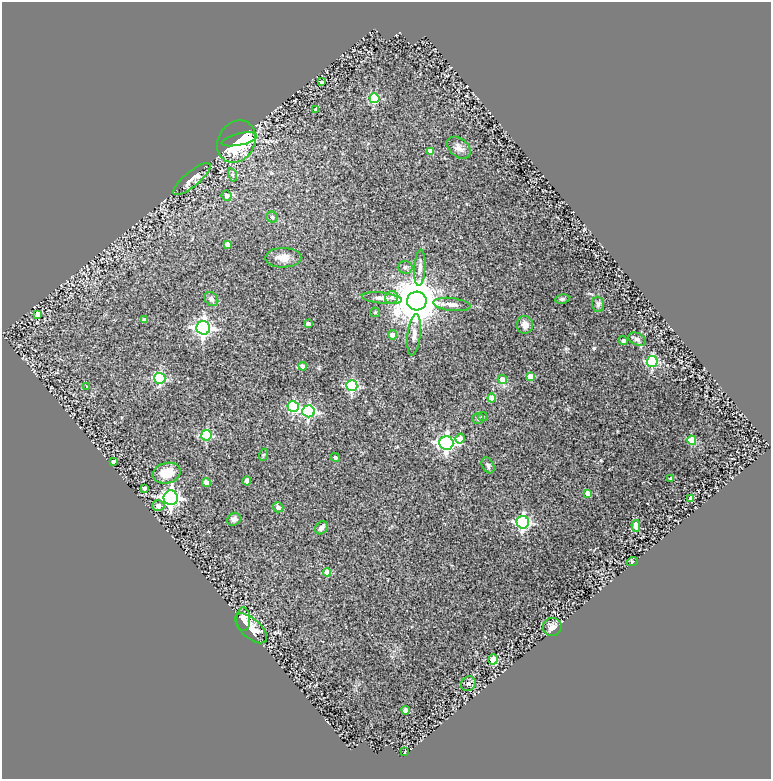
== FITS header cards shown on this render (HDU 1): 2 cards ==
NAXIS1  =                  769
NAXIS2  =                  777

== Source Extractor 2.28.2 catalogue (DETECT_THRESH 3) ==
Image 769 x 777 px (HDU 1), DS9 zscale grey, 1 PNG px = 1 image px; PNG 773 x 781 px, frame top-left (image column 1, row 777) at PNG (2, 2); each listed source drawn as its Kron ellipse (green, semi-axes under 4 px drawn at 4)
Background 0.287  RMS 0.031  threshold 0.0934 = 3 sigma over >= 5 px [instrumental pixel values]
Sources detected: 75; all 75 listed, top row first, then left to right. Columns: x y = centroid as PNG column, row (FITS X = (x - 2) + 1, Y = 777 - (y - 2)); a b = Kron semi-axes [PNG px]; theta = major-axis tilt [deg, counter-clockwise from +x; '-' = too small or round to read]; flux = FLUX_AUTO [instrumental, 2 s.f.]
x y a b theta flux
322 82 4 3 - 6.1
374 98 5 5 - 140
316 110 4 3 - 7.4
239 139 18 6 12 130
236 142 22 18 58 170
459 148 13 9 -39 12
431 151 4 4 - 21
233 175 7 4 -72 3.7
192 179 23 7 40 21
227 196 5 5 - 15
272 217 5 5 - 3.7
227 244 4 4 - 20
283 258 18 10 0 20
405 267 7 6 - 6.4
420 268 18 5 87 11
392 297 7 6 - 6.9
382 298 20 5 -6 13
211 299 8 6 -46 7.3
562 299 7 4 10 3.6
417 301 9 9 - 8700
452 304 19 6 -7 13
598 304 7 6 - 4.9
375 312 5 4 - 2.6
38 314 4 4 - 16
144 320 4 4 - 9.7
308 324 4 4 - 12
525 325 9 8 - 14
203 328 7 7 - 660
392 335 4 4 - 18
414 335 21 6 84 13
637 339 9 6 -22 6.1
623 341 4 4 - 5.3
652 362 5 5 - 190
303 366 4 4 - 7.1
531 377 4 4 - 36
160 378 5 5 - 190
502 379 5 4 - 22
352 386 5 5 - 240
87 387 4 2 - 1.4
492 398 4 4 - 39
293 407 5 5 - 170
309 411 6 6 - 350
483 417 5 4 - 2.3
478 419 6 5 - 3.9
206 435 5 5 - 130
460 438 5 4 - 29
692 440 5 4 - 78
446 443 7 7 - 570
263 455 6 4 71 2.4
335 457 4 4 - 4.3
113 462 4 3 - 5.6
488 465 8 5 -59 5.6
167 473 14 10 13 36
671 478 3 3 - 5.1
247 481 4 4 - 5.9
206 482 4 4 - 14
144 488 4 4 - 5.9
588 493 4 4 - 19
171 498 7 7 - 700
691 499 4 4 - 11
158 506 6 5 - 11
278 507 5 5 - 9.4
234 519 7 6 - 6.2
523 522 6 6 - 360
636 526 6 4 -87 27
321 528 7 5 47 11
632 562 6 4 19 2.1
327 572 4 4 - 36
243 619 12 7 -89 23
552 627 9 9 - 12
251 628 19 9 -42 39
493 659 5 4 - 48
468 684 8 7 - 5
406 710 4 4 - 18
405 752 3 2 - 2